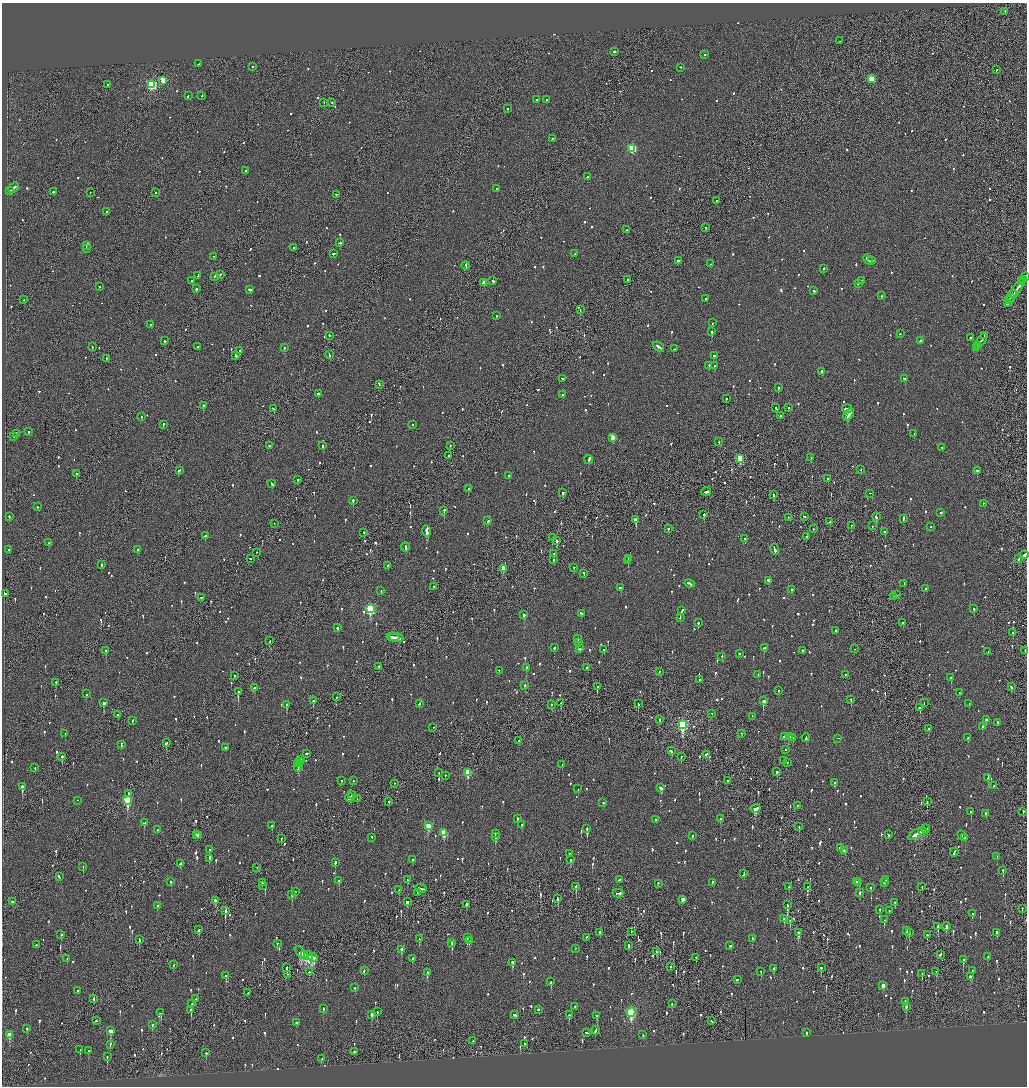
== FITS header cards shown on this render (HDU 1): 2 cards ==
NAXIS1  =                 2050
NAXIS2  =                 2168

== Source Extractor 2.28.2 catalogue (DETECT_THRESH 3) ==
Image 2050 x 2168 px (HDU 1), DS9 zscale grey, zoomed out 1/2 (1 PNG px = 2 x 2 image px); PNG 1029 x 1088 px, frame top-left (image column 2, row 2168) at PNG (2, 3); each listed source drawn as its Kron ellipse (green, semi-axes under 4 px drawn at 4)
Background -0.0808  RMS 0.066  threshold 0.198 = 3 sigma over >= 5 px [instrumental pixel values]
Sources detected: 1342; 43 cannot appear on this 1/2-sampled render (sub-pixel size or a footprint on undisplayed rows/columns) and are neither listed nor drawn; of the other 1299, the 500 brightest by FLUX_AUTO listed and drawn (799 fainter detections omitted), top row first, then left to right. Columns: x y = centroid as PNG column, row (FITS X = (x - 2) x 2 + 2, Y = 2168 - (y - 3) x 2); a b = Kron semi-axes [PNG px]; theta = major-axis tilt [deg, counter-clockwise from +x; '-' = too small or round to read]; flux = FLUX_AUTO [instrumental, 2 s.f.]
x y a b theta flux
1005 12 2 2 - 71
839 41 2 1 - 110
614 52 2 1 - 500
705 55 2 2 - 150
198 64 3 2 - 94
252 67 2 2 - 60
681 68 2 2 - 100
996 70 2 2 - 60
872 79 3 3 - 420
163 81 3 3 - 300
107 85 2 1 - 67
152 85 4 3 - 1300
188 96 2 2 - 110
202 96 2 1 - 96
537 100 2 2 - 78
546 100 2 2 - 110
324 103 2 1 - 130
332 103 2 2 - 100
507 109 2 2 - 170
552 139 2 1 - 250
632 149 3 3 - 900
246 171 2 2 - 160
587 177 2 2 - 210
13 188 6 2 43 270
497 189 2 2 - 260
10 191 3 2 - 170
54 192 2 2 - 300
90 193 2 1 - 62
155 193 2 1 - 270
336 195 2 2 - 120
716 201 2 1 - 65
107 212 2 2 - 350
706 228 2 2 - 67
627 230 3 2 - 110
340 243 3 2 - 160
86 246 4 2 - 290
294 248 2 2 - 220
86 249 2 2 - 100
334 254 3 2 - 160
575 254 2 2 - 63
214 257 2 1 - 78
868 260 5 2 - 310
678 261 2 2 - 150
871 261 3 1 - 150
711 264 2 2 - 71
466 266 4 1 - 280
824 269 2 2 - 300
220 275 2 2 - 99
198 276 3 2 - 170
214 277 3 2 - 110
1026 277 3 2 - 110
627 280 2 2 - 80
1024 280 3 2 - 130
192 281 2 2 - 71
493 281 2 2 - 210
861 281 2 2 - 110
1022 282 3 2 - 170
484 283 3 2 - 130
858 284 2 2 - 96
99 287 2 2 - 170
1018 288 12 2 54 420
196 289 3 2 - 220
250 290 2 2 - 170
814 291 2 2 - 600
1013 295 4 1 - 230
881 296 2 2 - 130
1011 298 3 2 - 190
705 299 3 2 - 120
24 300 2 1 - 130
1009 300 2 1 - 160
1007 303 4 1 - 150
580 310 2 1 - 90
496 316 2 2 - 89
713 323 2 2 - 74
151 325 2 2 - 120
712 332 2 2 - 320
900 334 2 2 - 70
329 336 2 2 - 260
985 336 2 2 - 170
970 338 2 1 - 190
165 341 2 2 - 61
921 341 4 2 - 160
981 341 9 1 55 320
978 346 2 2 - 170
92 347 2 2 - 85
198 347 2 2 - 86
658 347 6 2 -39 250
284 348 2 2 - 110
976 348 4 1 - 190
674 349 3 2 - 86
240 351 2 2 - 140
330 355 4 2 - 140
235 356 4 2 - 150
714 356 2 2 - 74
106 359 3 1 - 79
709 366 2 2 - 97
715 366 2 2 - 290
822 372 3 2 - 490
562 379 2 2 - 160
905 379 4 2 - 140
379 385 3 2 - 140
778 388 2 2 - 180
318 394 2 2 - 620
562 395 2 2 - 100
726 399 2 2 - 120
203 406 2 1 - 230
776 408 3 2 - 87
788 408 2 2 - 68
274 409 3 2 - 170
847 409 5 2 - 1000
849 415 6 2 52 310
780 416 2 1 - 70
141 417 2 2 - 93
163 425 4 2 - 130
413 425 2 2 - 140
28 432 2 2 - 84
16 434 2 2 - 130
914 434 2 2 - 170
14 437 2 2 - 78
613 438 3 3 - 200
719 442 2 2 - 100
269 446 2 2 - 75
322 446 3 2 - 81
450 446 2 2 - 70
942 448 2 1 - 260
448 456 2 1 - 210
811 458 2 2 - 79
740 459 3 3 - 560
589 460 4 2 - 260
861 470 2 2 - 84
179 471 3 2 - 97
977 471 2 2 - 150
76 474 2 2 - 170
509 476 2 2 - 150
828 479 2 2 - 88
298 480 2 2 - 110
272 484 4 2 - 160
468 489 2 2 - 130
706 492 5 2 - 200
563 493 3 2 - 89
870 494 2 1 - 61
773 495 2 2 - 130
353 501 2 2 - 550
983 504 2 2 - 81
37 507 2 2 - 65
444 511 2 2 - 340
941 513 2 2 - 130
704 515 2 2 - 690
9 517 2 2 - 83
804 517 2 2 - 81
876 517 4 2 - 140
788 518 2 1 - 110
903 519 4 2 - 220
636 520 3 2 - 420
488 521 2 2 - 150
830 522 2 2 - 60
274 524 2 1 - 62
851 526 2 1 - 65
872 526 2 2 - 66
930 527 2 2 - 65
668 529 2 2 - 77
813 529 2 2 - 70
427 531 5 3 - 810
885 532 2 1 - 320
364 533 2 2 - 130
205 536 2 2 - 450
806 537 2 1 - 140
552 538 4 1 - 490
744 539 2 2 - 97
557 541 2 2 - 170
49 543 2 2 - 73
405 547 4 2 - 300
775 549 6 2 -76 200
9 550 2 2 - 260
138 550 2 2 - 190
257 553 2 2 - 100
554 554 2 2 - 300
1024 555 4 2 - 160
250 559 2 2 - 84
628 559 2 2 - 69
1018 559 3 2 - 73
553 560 3 2 - 67
628 561 2 1 - 170
102 565 2 2 - 190
388 566 2 2 - 98
574 568 2 1 - 71
503 569 3 3 - 190
584 574 3 2 - 120
769 581 3 2 - 150
690 584 5 2 - 190
904 584 2 2 - 80
434 587 2 2 - 96
620 588 3 2 - 95
926 589 2 2 - 90
791 590 2 2 - 74
381 591 2 2 - 72
5 594 2 2 - 68
896 595 3 2 - 120
894 597 2 2 - 260
201 598 2 2 - 120
370 609 4 3 - 1200
974 609 2 2 - 110
682 611 3 2 - 100
581 614 2 2 - 74
524 615 2 2 - 310
680 618 3 2 - 110
698 623 2 2 - 120
903 623 3 2 - 85
337 628 2 2 - 160
836 631 2 2 - 74
1013 633 2 2 - 110
393 637 6 2 -7 420
396 638 7 2 -6 440
578 639 2 2 - 140
270 641 2 1 - 170
579 643 2 2 - 290
554 648 2 2 - 79
764 648 2 2 - 1200
579 649 3 2 - 180
854 649 2 1 - 100
604 650 2 2 - 64
106 651 2 2 - 110
802 651 2 2 - 100
1025 651 2 1 - 150
988 652 2 2 - 65
739 654 2 2 - 210
722 657 2 2 - 80
379 667 2 1 - 67
526 668 2 2 - 340
587 668 2 1 - 150
499 671 2 2 - 61
659 672 2 2 - 69
758 675 2 1 - 120
846 675 2 2 - 63
234 676 2 1 - 69
951 678 2 2 - 130
699 680 2 2 - 130
56 683 2 2 - 100
525 686 2 2 - 110
597 687 2 2 - 120
1011 687 3 2 - 95
254 688 3 2 - 82
778 691 2 2 - 63
238 692 3 2 - 450
959 693 3 2 - 99
86 694 2 2 - 64
336 697 2 1 - 110
851 700 2 2 - 59
313 701 2 2 - 95
763 701 3 2 - 440
104 703 3 2 - 310
561 703 3 1 - 92
924 703 3 1 - 67
419 704 3 2 - 89
638 704 3 2 - 200
969 704 2 2 - 77
287 705 3 2 - 480
551 705 2 2 - 60
920 708 2 2 - 240
712 714 2 1 - 64
118 715 2 2 - 78
752 717 2 1 - 85
659 720 2 2 - 160
986 720 2 2 - 200
132 721 3 2 - 69
997 723 4 2 - 170
683 725 4 3 - 1700
982 727 2 2 - 200
433 728 2 1 - 71
928 729 2 2 - 140
65 734 2 2 - 61
742 734 2 2 - 65
784 737 2 2 - 140
789 737 3 2 - 220
792 738 3 3 - 130
806 738 4 2 - 150
968 738 2 2 - 120
838 739 2 2 - 91
519 741 2 2 - 73
166 743 3 2 - 120
121 745 3 2 - 140
225 748 2 2 - 110
785 750 2 2 - 66
671 751 3 2 - 220
306 754 2 1 - 160
706 755 3 2 - 120
62 757 2 2 - 160
681 757 2 2 - 220
300 760 3 2 - 180
783 761 2 2 - 79
299 762 2 1 - 88
787 763 2 2 - 61
299 764 2 2 - 100
562 765 2 1 - 210
298 767 5 2 - 220
35 768 2 2 - 66
777 772 2 2 - 210
439 773 2 1 - 88
468 773 3 3 - 330
445 776 2 1 - 64
988 778 2 2 - 110
341 781 2 2 - 76
354 781 2 2 - 280
727 781 2 2 - 92
835 783 3 2 - 94
394 784 2 1 - 85
994 786 2 2 - 190
22 787 3 2 - 830
661 788 3 2 - 240
578 789 2 2 - 62
128 794 2 1 - 280
351 795 2 1 - 120
349 798 5 2 - 220
357 799 2 1 - 63
78 801 2 1 - 74
127 801 4 3 - 890
389 802 2 2 - 140
927 802 2 1 - 95
603 803 2 2 - 66
797 806 2 1 - 76
756 809 5 2 - 290
971 812 2 2 - 140
1023 812 3 2 - 77
985 814 3 2 - 120
517 819 2 2 - 240
720 819 2 2 - 160
656 820 2 2 - 70
144 823 3 2 - 240
522 825 2 2 - 87
272 826 2 2 - 160
428 826 3 3 - 300
799 827 2 1 - 66
587 829 2 2 - 400
926 829 4 2 - 360
157 830 2 2 - 67
922 831 3 2 - 190
444 833 4 3 - 390
495 834 2 1 - 270
917 834 10 2 28 600
196 835 3 2 - 180
888 835 2 2 - 81
961 835 3 2 - 91
198 836 2 2 - 220
693 836 2 2 - 68
496 837 4 2 - 110
372 838 3 2 - 89
965 838 2 2 - 280
281 839 3 1 - 62
840 848 3 2 - 180
210 850 2 2 - 150
844 851 4 2 - 110
954 853 4 2 - 190
570 854 2 2 - 98
997 857 2 1 - 60
209 859 3 2 - 280
413 860 2 2 - 68
571 860 2 2 - 130
335 863 3 2 - 75
180 864 3 2 - 100
83 867 2 2 - 73
257 868 2 1 - 69
1003 871 2 2 - 150
744 874 3 2 - 73
59 877 3 2 - 160
407 880 3 2 - 77
619 880 2 2 - 71
886 880 2 1 - 97
339 881 3 2 - 110
171 882 2 2 - 250
856 882 3 2 - 110
262 883 2 2 - 150
712 883 2 2 - 120
859 883 3 2 - 200
884 883 3 2 - 180
658 884 2 2 - 100
262 886 2 2 - 87
576 887 4 2 - 610
789 887 3 2 - 74
807 887 3 2 - 110
922 887 2 2 - 60
871 888 2 2 - 63
421 889 6 2 -11 220
399 890 3 2 - 72
295 892 2 2 - 77
418 893 3 2 - 240
860 893 3 2 - 110
618 894 5 2 - 180
292 895 3 2 - 120
557 899 3 2 - 270
683 900 3 2 - 600
215 901 3 2 - 89
12 902 3 2 - 67
407 902 3 3 - 110
895 903 2 2 - 81
466 905 3 2 - 770
787 905 3 2 - 330
157 906 2 2 - 110
1022 909 2 2 - 83
879 910 2 2 - 84
225 911 3 2 - 830
889 911 2 2 - 89
972 914 3 2 - 72
784 919 2 2 - 96
884 920 3 2 - 83
790 921 2 2 - 310
938 927 2 2 - 210
946 927 4 2 - 720
199 930 4 2 - 100
906 931 3 2 - 65
631 932 2 1 - 59
600 933 2 2 - 93
798 933 4 2 - 440
909 933 3 2 - 80
997 933 3 2 - 170
61 935 2 2 - 89
927 935 2 2 - 81
467 938 2 2 - 420
586 938 2 1 - 70
420 939 3 2 - 140
752 939 2 2 - 71
139 940 4 2 - 150
469 941 3 2 - 160
452 943 2 2 - 100
277 944 2 2 - 84
36 945 2 2 - 59
452 945 3 2 - 68
628 946 3 2 - 110
730 946 2 2 - 73
575 949 2 1 - 72
401 950 2 2 - 400
657 952 3 2 - 180
301 953 8 3 -43 990
305 955 4 2 - 580
940 955 3 2 - 100
309 956 5 3 - 560
987 957 2 2 - 60
313 958 5 2 - 680
696 958 3 2 - 80
67 959 2 2 - 72
412 959 2 2 - 210
963 960 3 2 - 200
512 963 3 2 - 200
173 965 2 2 - 75
671 967 2 2 - 110
286 968 3 2 - 130
821 968 2 2 - 210
773 969 3 2 - 82
364 971 3 2 - 67
972 971 2 2 - 60
309 972 2 2 - 140
761 972 3 2 - 110
936 972 3 2 - 65
427 973 4 2 - 110
922 974 3 2 - 79
287 975 2 1 - 60
226 976 2 2 - 120
970 977 4 2 - 120
737 980 3 2 - 86
551 982 3 2 - 110
883 986 4 2 - 91
355 988 2 2 - 82
78 991 2 2 - 180
248 993 3 1 - 170
94 999 3 2 - 150
196 999 3 2 - 240
905 1002 2 2 - 100
192 1004 2 2 - 76
672 1004 2 2 - 71
575 1007 3 2 - 62
906 1007 3 2 - 210
323 1009 2 2 - 130
191 1010 3 2 - 600
538 1010 2 2 - 79
377 1012 2 2 - 60
160 1013 4 2 - 380
631 1013 4 3 - 1100
371 1015 3 2 - 320
515 1015 4 2 - 110
569 1015 2 2 - 110
597 1016 2 2 - 290
96 1021 2 2 - 75
712 1021 2 2 - 71
296 1023 2 2 - 77
152 1025 2 2 - 160
27 1029 2 2 - 110
596 1030 4 2 - 150
110 1031 3 2 - 150
587 1033 3 2 - 140
806 1033 2 2 - 80
9 1035 4 2 - 140
643 1035 2 2 - 73
473 1041 2 1 - 100
524 1044 2 2 - 73
110 1045 3 2 - 77
80 1050 2 1 - 94
89 1051 2 2 - 180
354 1052 2 2 - 96
206 1053 2 1 - 110
107 1057 3 2 - 120
321 1059 3 2 - 110
At the frame edge (FLAGS 8, measured only in part): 3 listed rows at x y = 1026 277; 1024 555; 1025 651
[799 fainter detections neither listed nor drawn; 43 sub-pixel or undisplayed-footprint detections neither listed nor drawn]